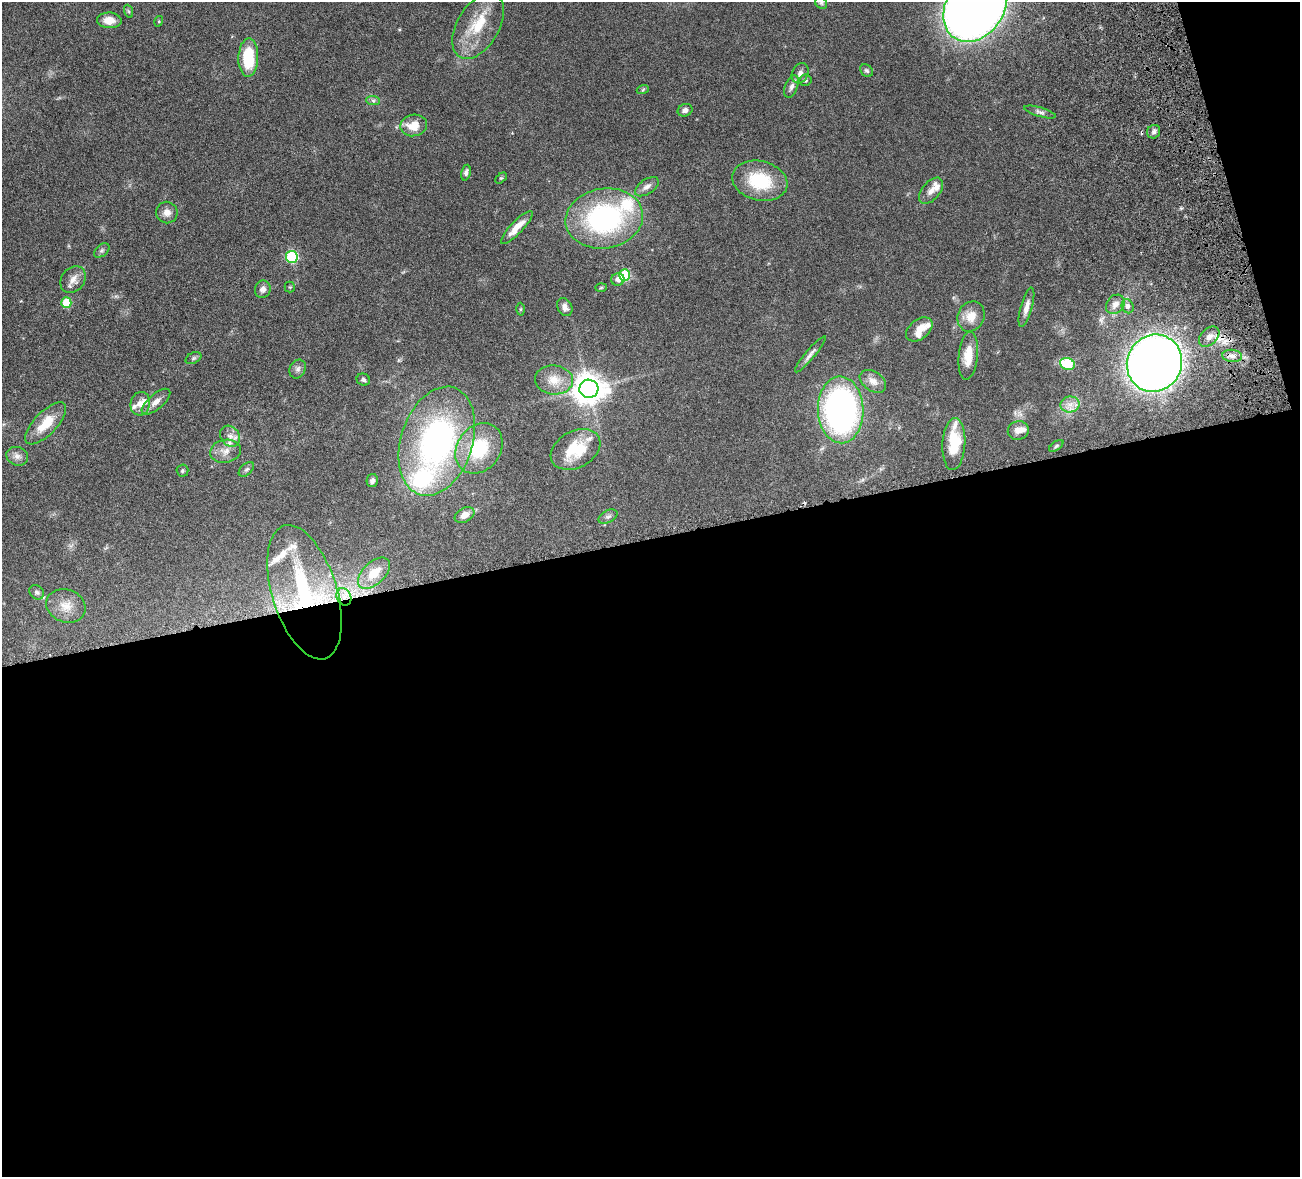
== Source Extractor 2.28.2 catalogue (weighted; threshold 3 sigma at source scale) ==
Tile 16 of 4 x 4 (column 4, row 4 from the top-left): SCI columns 4056-5353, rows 333-1507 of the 5511 x 5251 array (HDU 1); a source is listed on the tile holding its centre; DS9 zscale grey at full resolution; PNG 1302 x 1179 px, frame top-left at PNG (2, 2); each listed source drawn as its Kron ellipse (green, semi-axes under 4 px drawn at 4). Shown black and unused: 56% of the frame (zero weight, under 4 of 8 exposures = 8% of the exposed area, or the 3 px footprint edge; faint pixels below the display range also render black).
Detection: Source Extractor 2.28.2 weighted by HDU 2 'WHT'; one run over the whole footprint, this tile lists its part. Background 0.116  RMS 0.0034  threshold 0.0138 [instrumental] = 3 sigma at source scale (4.09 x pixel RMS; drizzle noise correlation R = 1.36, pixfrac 0.8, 0.05/0.05 arcsec/px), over >= 5 px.
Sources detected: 92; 1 inside a brighter object's white glare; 1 cosmic-ray / hot-pixel residue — neither listed nor drawn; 13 inside a brighter listed object's ellipse — not listed separately; the other 77 listed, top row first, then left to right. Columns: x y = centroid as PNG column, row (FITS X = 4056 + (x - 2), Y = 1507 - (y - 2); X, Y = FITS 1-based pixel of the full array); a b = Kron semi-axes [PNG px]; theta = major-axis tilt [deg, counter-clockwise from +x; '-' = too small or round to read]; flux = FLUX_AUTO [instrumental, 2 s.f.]
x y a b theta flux
821 3 6 5 - 0.57
975 6 38 29 57 550
128 11 7 4 -70 0.45
109 20 12 8 -2 3.5
159 21 5 3 - 0.28
478 26 36 21 59 11
248 58 19 10 88 12
867 71 7 5 -44 0.58
800 73 10 8 65 1.4
805 80 6 5 - 0.54
791 87 12 6 69 1.2
643 89 6 4 21 0.42
373 100 7 4 -2 0.6
685 110 7 6 - 1.2
1040 112 16 4 -16 1.1
414 125 13 10 12 5.3
1154 132 7 6 - 0.91
466 173 8 4 76 0.84
501 178 7 4 43 0.37
760 181 28 19 -13 15
647 187 13 7 34 1.6
931 191 15 9 50 2
167 212 11 10 - 1.9
604 218 39 30 9 51
517 227 22 6 46 4.2
102 250 9 5 40 0.69
292 257 6 6 - 26
625 275 6 5 - 16
618 279 6 6 - 1.6
73 280 15 11 53 2.5
290 287 5 5 - 0.38
601 288 6 4 2 0.34
263 289 9 8 - 1.5
66 303 5 5 - 9
1115 304 10 8 49 2.1
1128 306 7 5 -68 1.1
565 307 9 7 -61 1.5
1026 307 20 6 74 2.2
520 309 6 4 89 0.4
971 316 15 13 66 4.1
919 329 15 9 39 3
1209 337 12 8 44 2
810 354 23 4 50 1.4
968 356 24 9 84 5.7
1232 356 10 6 -6 1.5
193 358 8 5 27 0.71
1154 363 29 27 60 290
1067 364 7 6 - 16
298 369 10 7 63 1.1
363 380 7 6 - 0.64
554 380 19 14 -5 4.6
873 381 14 9 -35 2.4
589 389 9 9 - 440
156 402 18 7 41 2.3
140 404 12 10 76 2.3
1070 404 9 8 - 2.1
841 410 33 22 -88 94
46 423 27 11 46 7
1018 430 10 9 - 2.1
230 436 11 9 -52 1.9
437 441 56 36 72 79
954 444 26 11 87 9.5
1056 446 8 4 36 0.5
479 448 27 21 54 15
576 449 26 18 29 12
225 451 15 11 9 2.7
17 456 11 9 -19 1.6
246 469 9 5 43 0.72
182 471 6 6 - 0.49
372 481 6 5 - 0.78
464 515 10 7 31 2.3
608 517 10 6 29 0.96
374 573 19 11 43 6.8
37 592 8 6 -43 0.78
304 592 70 32 -73 41
344 597 9 7 -64 2.5
66 606 20 16 -21 4.5
Overlapping masked pixels (flux is a lower limit): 4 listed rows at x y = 1232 356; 1154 363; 304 592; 344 597
Isophote crosses this tile's border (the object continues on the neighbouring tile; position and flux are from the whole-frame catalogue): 1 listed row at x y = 975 6